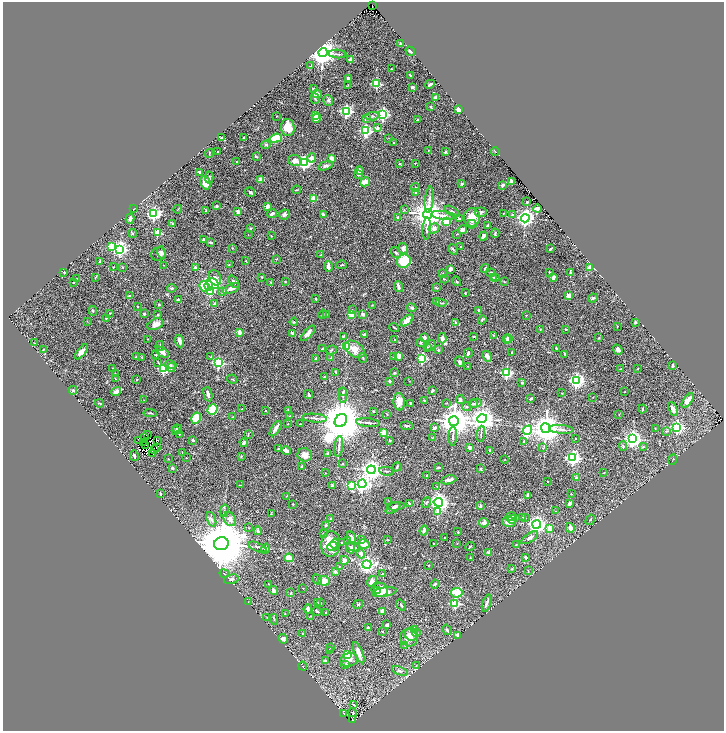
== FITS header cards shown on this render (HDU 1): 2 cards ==
NAXIS1  =                 1443
NAXIS2  =                 1458

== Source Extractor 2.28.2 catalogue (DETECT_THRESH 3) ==
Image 1443 x 1458 px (HDU 1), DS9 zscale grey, zoomed out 1/2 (1 PNG px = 2 x 2 image px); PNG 726 x 733 px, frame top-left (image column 2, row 1458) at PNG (3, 2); each listed source drawn as its Kron ellipse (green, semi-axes under 4 px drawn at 4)
Background 0.406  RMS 0.019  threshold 0.0581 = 3 sigma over >= 5 px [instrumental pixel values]
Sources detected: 591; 39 cannot appear on this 1/2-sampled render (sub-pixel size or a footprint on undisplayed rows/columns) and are neither listed nor drawn; of the other 552, the 500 brightest by FLUX_AUTO listed and drawn (52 fainter detections omitted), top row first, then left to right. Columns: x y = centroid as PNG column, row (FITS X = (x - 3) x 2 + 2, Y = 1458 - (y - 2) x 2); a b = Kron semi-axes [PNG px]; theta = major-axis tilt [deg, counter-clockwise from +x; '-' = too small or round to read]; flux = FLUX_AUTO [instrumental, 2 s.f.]
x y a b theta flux
372 5 2 1 - 7.2
401 43 3 2 - 6.7
410 51 5 2 - 6.8
323 53 4 4 - 6300
337 54 9 2 -3 6.7
350 60 2 2 - 52
311 66 3 2 - 2
391 69 2 2 - 3.3
411 75 3 2 - 5
349 78 2 2 - 40
377 84 3 3 - 250
430 84 5 3 - 7.2
348 85 3 2 - 1.8
412 87 3 2 - 10
313 88 4 2 - 3.8
317 94 4 3 - 19
436 97 3 3 - 14
315 98 6 3 -72 5
328 101 6 4 -72 6.9
431 107 4 3 - 4.7
459 109 2 2 - 100
346 111 4 3 - 700
383 114 4 3 - 680
315 115 4 3 - 27
276 116 2 1 - 1.5
372 116 7 4 4 8.8
317 118 5 3 - 14
366 119 2 2 - 12
417 120 2 2 - 6.5
288 127 8 7 - 63
377 128 4 2 - 17
366 131 4 3 - 540
221 138 3 2 - 5.1
243 138 2 2 - 5.4
276 138 6 4 17 160
389 138 2 2 - 2.3
393 143 2 2 - 1.8
266 145 4 3 - 6.1
428 150 3 3 - 2.1
495 151 4 2 - 2.4
218 152 2 2 - 1.5
445 152 2 2 - 16
209 153 4 2 - 2.8
256 157 2 2 - 13
312 158 4 4 - 20
331 158 4 4 - 13
295 160 6 5 - 21
237 162 2 2 - 5.1
304 163 4 3 - 820
415 163 3 2 - 2.1
399 164 3 2 - 3.9
325 166 7 4 19 9
359 170 4 3 - 23
200 172 3 2 - 18
358 175 3 3 - 6.3
209 177 6 3 87 3.7
261 180 2 2 - 43
512 181 3 2 - 26
365 182 5 2 - 58
205 183 7 5 -74 48
462 184 2 2 - 16
502 185 2 2 - 31
415 187 4 2 - 2.3
296 190 4 3 - 3.5
250 192 5 4 - 7.8
416 192 3 2 - 5.1
313 199 3 2 - 96
429 200 13 3 84 14
527 202 2 2 - 3.2
216 206 2 2 - 6.7
267 206 2 2 - 37
133 209 2 2 - 1.8
178 209 4 2 - 2
537 209 4 3 - 30
404 210 4 3 - 3.5
206 211 4 2 - 4.2
238 211 4 3 - 12
452 211 8 3 -31 6.1
480 212 6 5 - 8.9
503 213 2 2 - 2.1
154 214 4 3 - 820
272 214 5 3 - 12
323 214 4 3 - 7.2
428 214 5 4 - 6800
284 215 6 5 - 14
443 215 12 3 -7 16
513 215 3 3 - 3.5
398 217 4 3 - 5.8
472 217 9 8 - 53
525 218 4 4 - 1700
130 219 5 3 - 10
459 219 4 3 - 4.5
446 221 3 3 - 78
172 223 3 2 - 2.2
472 224 5 3 - 4.6
488 225 3 3 - 3.7
250 228 2 2 - 3.8
427 228 11 3 85 11
434 228 5 5 - 18
463 230 4 4 - 17
133 233 4 3 - 4.4
158 233 3 3 - 180
495 233 4 2 - 4.8
457 234 3 2 - 2
248 235 2 2 - 1.7
271 236 2 2 - 2.6
483 236 4 3 - 11
203 240 2 2 - 9.9
211 243 4 2 - 3.4
111 246 3 3 - 110
461 247 2 2 - 2.2
232 248 2 2 - 4.1
403 248 6 4 -74 21
120 249 4 4 - 1300
453 249 5 3 - 5.2
550 249 3 2 - 3.8
161 252 6 4 -76 8.3
396 253 6 3 -52 5
158 254 7 7 - 12
321 255 2 2 - 2.5
277 259 3 2 - 1.8
100 261 4 2 - 6.5
246 261 3 3 - 2.6
404 261 7 6 - 110
163 265 2 1 - 1.4
229 265 3 2 - 2.4
342 265 5 3 - 4
114 267 2 2 - 1.9
123 267 3 2 - 1.9
328 267 5 3 - 22
196 268 2 2 - 37
485 268 4 2 - 4.8
590 268 3 3 - 48
450 269 4 3 - 14
64 272 3 2 - 3.5
491 273 4 3 - 5.8
549 273 3 2 - 3.9
570 273 3 2 - 7.9
443 274 3 2 - 1.9
262 277 3 2 - 2.1
494 277 2 2 - 16
554 277 4 2 - 9.1
95 278 3 2 - 2.3
215 278 8 6 -71 28
496 278 3 2 - 3.4
77 279 3 3 - 5.5
444 279 4 2 - 2.1
285 281 2 2 - 2.1
456 281 5 3 - 3.9
504 281 3 3 - 2.5
234 282 7 3 -52 8.6
73 283 3 2 - 2.2
271 283 4 2 - 3.5
213 284 6 5 - 120
204 286 6 4 -68 58
209 286 5 3 - 670
399 287 5 2 - 10
172 288 4 3 - 5.5
231 288 9 4 21 19
436 288 4 3 - 3.3
210 292 3 3 - 130
223 292 3 3 - 9.5
465 293 2 2 - 3.3
129 296 3 2 - 3.9
569 296 4 3 - 20
593 298 5 3 - 6.3
316 299 3 2 - 2.9
178 300 3 3 - 9.2
437 302 2 2 - 2.4
441 303 5 2 - 4.8
215 304 3 3 - 10
159 305 3 3 - 5.1
372 305 3 2 - 1.9
138 306 2 2 - 1.6
412 308 5 3 - 7.9
352 310 3 3 - 3.8
479 310 4 3 - 9.5
93 311 5 3 - 4.6
110 313 2 2 - 1.7
144 314 3 2 - 4.9
322 314 4 3 - 4.5
326 314 3 3 - 3.3
363 314 2 2 - 28
157 315 3 3 - 2.7
351 315 4 3 - 60
526 315 2 2 - 2.8
106 318 2 2 - 5.3
482 320 4 3 - 4.4
87 321 3 2 - 1.6
407 321 7 3 42 63
294 322 4 3 - 3.8
455 322 3 2 - 4
635 322 3 2 - 8.6
155 324 8 5 23 22
617 326 2 2 - 1.5
394 327 5 2 - 3.3
541 329 3 2 - 1.5
566 329 2 2 - 4.3
239 332 2 2 - 46
293 333 3 2 - 21
308 333 9 4 49 22
365 334 3 2 - 9.2
494 335 3 2 - 2.1
343 336 4 2 - 4.4
474 336 4 3 - 3.7
424 337 3 3 - 13
442 338 5 4 - 17
509 338 3 3 - 8.4
599 338 3 3 - 3
148 339 3 2 - 1.4
507 339 4 4 - 18
395 340 2 1 - 1.6
180 341 6 3 -71 18
35 343 3 2 - 1.7
421 343 3 3 - 4.5
430 345 6 3 51 4.7
160 346 5 2 - 2.8
346 347 3 3 - 260
427 347 2 2 - 2.5
322 348 3 2 - 3.4
556 348 3 2 - 4.3
43 349 2 1 - 2.3
355 349 11 7 -35 32
331 350 6 3 15 4.6
438 350 3 2 - 3.5
618 350 5 3 - 25
81 352 9 4 53 20
162 352 7 4 -35 14
468 353 4 3 - 8
512 353 4 2 - 5.1
565 354 4 2 - 3.6
156 355 3 2 - 4.2
394 356 3 3 - 6.4
399 356 4 3 - 26
487 356 6 4 -65 18
136 357 2 2 - 9.3
142 357 3 2 - 2.1
211 357 2 2 - 11
316 358 2 2 - 9.9
331 358 3 2 - 3.1
363 358 5 2 - 3.1
422 358 3 3 - 320
158 362 4 2 - 2.2
459 362 5 3 - 8.1
218 363 3 3 - 490
170 365 6 4 -11 7.4
468 366 2 2 - 1.6
672 366 3 2 - 6.4
171 367 4 4 - 9.8
113 369 3 2 - 4.4
163 369 3 3 - 350
621 369 2 2 - 3.2
638 369 3 2 - 1.7
336 372 3 2 - 4.4
115 373 2 2 - 2.4
394 373 3 2 - 3.7
507 373 3 3 - 460
325 377 2 2 - 4.7
115 379 2 2 - 2.4
232 379 5 2 - 2.9
137 380 3 2 - 3
389 381 2 2 - 8.3
409 381 2 2 - 1.5
576 381 4 4 - 1000
522 383 2 2 - 5.5
73 390 4 3 - 5.1
116 391 5 3 - 20
432 391 4 3 - 5.2
343 392 4 3 - 4.3
625 392 2 2 - 1.6
562 393 2 1 - 1.7
208 394 7 2 -76 15
309 394 5 2 - 7
343 395 7 3 -89 6.6
593 397 2 2 - 1.9
531 398 3 2 - 4.8
144 400 2 1 - 1.6
424 400 3 2 - 3.6
460 400 4 4 - 8.7
688 400 8 4 53 37
399 402 9 5 -87 34
100 403 4 2 - 3.5
411 403 2 2 - 4.3
447 403 3 2 - 1.7
476 403 6 4 16 7.5
473 404 4 3 - 5
467 407 5 3 - 5.1
212 409 5 4 - 120
242 409 3 2 - 1.5
642 409 4 2 - 4.9
673 409 7 4 -66 21
266 411 2 2 - 4
288 411 3 2 - 1.8
373 411 2 2 - 5.5
150 413 6 2 -6 4.2
387 414 3 2 - 2.1
619 414 2 2 - 1.5
290 416 3 2 - 2.1
233 417 3 2 - 2.9
196 418 6 4 59 100
315 418 12 3 -4 11
482 419 5 4 - 3800
341 420 7 5 53 20000
454 421 5 5 - 7100
368 423 12 3 -6 8.3
288 424 4 2 - 1.7
300 424 2 1 - 1.5
407 426 6 3 -6 5.9
677 427 4 3 - 870
435 428 3 2 - 25
546 428 5 5 - 7100
178 429 5 4 - 11
276 429 9 2 56 19
561 429 12 4 -4 17
655 429 2 2 - 2
176 430 3 3 - 3.4
528 430 5 4 - 430
666 431 4 3 - 6.2
384 432 3 2 - 110
179 434 2 2 - 2
481 434 8 2 82 5.5
147 435 2 1 - 3.5
248 435 3 2 - 2.4
453 436 9 3 89 8.7
144 437 2 1 - 2.9
432 438 3 2 - 2
576 438 2 2 - 1.9
632 439 4 4 - 1700
139 440 3 1 - 2.6
157 440 2 1 - 2.4
193 440 2 2 - 4.1
390 440 3 2 - 3.1
524 441 4 3 - 4.6
143 442 2 1 - 1.5
244 443 4 3 - 18
146 446 4 1 - 2.2
339 446 10 2 84 7.2
623 446 5 3 - 5.7
156 447 2 1 - 3.6
643 447 3 3 - 4.1
469 448 4 3 - 6.7
543 448 3 2 - 2.6
278 449 3 3 - 3.4
154 450 3 2 - 5.5
490 450 3 3 - 5.7
286 451 4 2 - 27
182 452 2 1 - 1.7
328 453 3 2 - 6
153 454 3 2 - 2.2
305 455 7 6 - 24
134 456 5 2 - 4.7
241 456 3 3 - 3.4
186 458 2 2 - 1.9
573 458 4 4 - 1000
168 459 2 2 - 1.5
505 459 4 2 - 2.1
673 460 5 1 - 1.4
342 464 2 2 - 2.4
301 467 3 2 - 4
397 467 5 2 - 3.1
438 467 3 1 - 3.2
172 468 3 2 - 5
481 469 2 2 - 6.3
371 470 4 4 - 3200
386 471 7 2 -7 3.7
325 473 2 1 - 1.6
604 473 3 2 - 2.5
427 475 2 2 - 3.1
576 478 2 2 - 23
449 480 8 3 13 14
547 481 2 1 - 1.7
362 484 4 4 - 1400
241 485 3 2 - 2
332 485 3 3 - 6.5
351 485 3 3 - 100
437 486 3 3 - 2.5
160 494 3 2 - 4.2
571 494 2 2 - 3.4
527 495 3 2 - 9.6
286 496 2 2 - 1.4
389 501 2 2 - 1.6
438 502 4 4 - 2200
409 503 3 2 - 4.2
426 503 6 3 63 5.3
569 503 3 3 - 16
293 504 2 2 - 2.9
396 506 9 3 5 10
481 506 2 2 - 15
393 508 8 4 31 11
224 511 6 2 75 4.9
556 511 3 2 - 1.7
438 512 3 2 - 36
271 514 3 2 - 1.8
511 517 6 3 25 10
523 518 3 2 - 2.1
525 518 3 2 - 2.7
211 519 8 4 -68 11
230 519 7 6 - 19
331 519 3 3 - 3.5
512 519 5 4 - 15
590 520 5 3 - 4.6
509 522 7 5 -10 30
484 523 5 4 - 16
537 524 4 4 - 1700
326 525 2 2 - 20
249 528 3 2 - 2.2
549 528 2 2 - 56
570 528 5 4 - 24
424 530 5 3 - 9.2
258 531 4 3 - 7.3
458 532 2 2 - 6.6
323 533 3 2 - 2.1
352 538 7 3 -71 21
445 538 2 1 - 1.6
530 538 10 4 34 18
362 539 3 3 - 6
347 540 3 2 - 2.5
388 540 3 2 - 1.9
342 543 3 2 - 3.2
433 543 2 2 - 1.9
221 544 7 6 - 35000
331 544 12 9 84 100
335 544 5 4 - 21
364 544 6 4 -13 29
457 544 3 2 - 1.9
516 544 3 2 - 1.6
257 547 10 3 -24 7.1
332 547 5 4 - 17
354 547 7 4 -16 7.1
470 547 5 2 - 3.2
351 548 5 4 - 10
265 549 5 3 - 13
489 552 4 3 - 8.2
361 554 5 4 - 12
525 557 3 2 - 7
289 558 4 3 - 66
471 558 3 2 - 1.9
344 560 4 3 - 16
367 564 4 4 - 1300
429 565 3 2 - 1.8
339 567 3 2 - 2.3
512 569 4 2 - 3.1
528 571 3 2 - 1.6
335 572 3 3 - 9.3
383 573 2 2 - 3.6
224 574 5 2 - 2.6
231 579 7 4 14 8.9
317 579 5 3 - 4.4
324 581 6 4 -6 42
372 581 6 5 - 15
268 584 2 2 - 1.6
435 584 4 2 - 5.4
303 588 2 2 - 1.5
274 590 4 3 - 15
380 590 8 7 - 58
377 591 3 2 - 12
384 592 12 4 9 51
291 593 2 2 - 3.5
457 593 6 4 5 140
248 602 3 2 - 1.6
317 602 3 2 - 2.6
321 603 2 2 - 2.9
487 603 9 2 72 9.8
358 604 5 3 - 4.1
455 604 3 3 - 260
401 605 6 2 -53 4.9
308 609 4 3 - 12
317 611 5 2 - 4.5
382 611 4 3 - 18
326 613 3 2 - 2.7
285 614 2 2 - 3
310 616 4 2 - 2
267 617 3 2 - 2.3
274 619 5 2 - 2.9
387 625 4 3 - 5.5
368 627 2 2 - 7.5
415 630 3 2 - 51
447 630 5 4 - 4.8
382 631 2 2 - 2.4
303 633 2 2 - 4.5
416 633 4 3 - 13
411 634 7 6 - 16
457 635 3 3 - 8.8
409 638 9 8 - 36
283 639 5 4 - 14
405 645 3 2 - 2.4
330 647 3 2 - 3.7
329 651 4 3 - 2.8
359 653 11 3 -68 24
347 654 3 3 - 190
349 660 9 6 16 20
325 661 3 3 - 11
345 664 5 3 - 10
303 666 5 2 - 2.2
416 666 3 2 - 2.2
400 671 8 4 -21 11
353 705 3 3 - 4.4
353 713 5 3 - 2.5
344 714 2 1 - 1.8
353 719 2 1 - 1.7
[52 fainter detections neither listed nor drawn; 39 sub-pixel or undisplayed-footprint detections neither listed nor drawn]